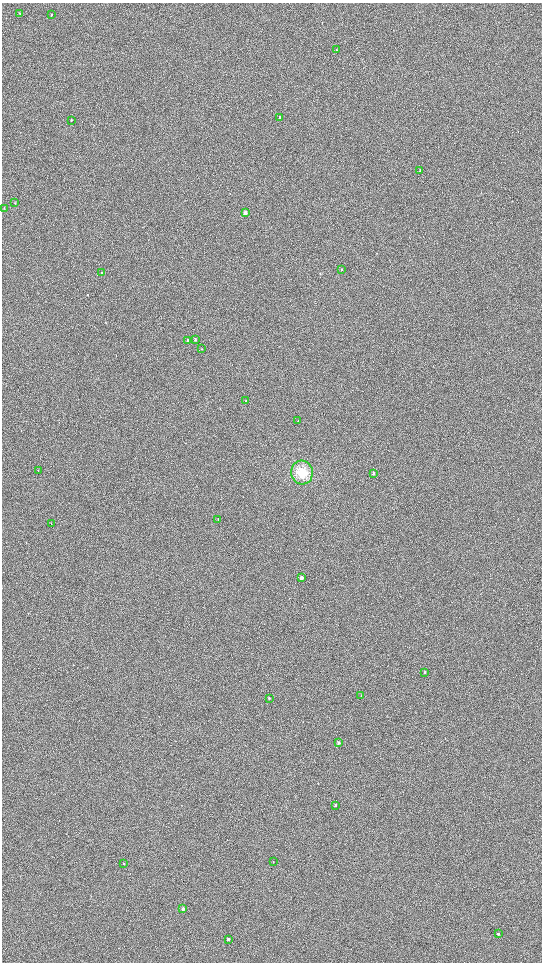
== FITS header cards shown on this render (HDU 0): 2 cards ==
NAXIS1  =                 1080 / length of data axis 1
NAXIS2  =                 1920 / length of data axis 2

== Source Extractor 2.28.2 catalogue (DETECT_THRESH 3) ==
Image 1080 x 1920 px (HDU 0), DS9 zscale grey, zoomed out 1/2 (1 PNG px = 2 x 2 image px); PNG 544 x 964 px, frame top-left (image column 1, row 1919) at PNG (2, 3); each listed source drawn as its Kron ellipse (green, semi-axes under 4 px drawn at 4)
Background 908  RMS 120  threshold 370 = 3 sigma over >= 5 px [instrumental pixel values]
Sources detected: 32; all 32 listed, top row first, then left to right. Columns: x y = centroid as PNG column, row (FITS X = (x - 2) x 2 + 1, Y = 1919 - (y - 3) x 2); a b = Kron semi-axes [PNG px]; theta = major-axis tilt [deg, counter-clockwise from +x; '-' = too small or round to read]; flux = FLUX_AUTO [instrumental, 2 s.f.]
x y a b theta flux
20 13 3 2 - 12000
52 14 2 2 - 16000
336 50 3 2 - 14000
280 117 3 2 - 14000
71 120 2 2 - 13000
420 171 3 2 - 28000
15 203 3 2 - 9800
4 208 3 2 - 11000
245 213 3 2 - 180000
341 269 2 2 - 9300
102 273 3 2 - 33000
195 339 3 2 - 26000
188 340 3 2 - 18000
202 349 2 2 - 8800
246 401 2 2 - 7200
298 421 3 1 - 7700
38 470 3 2 - 8600
302 472 12 11 - 410000
373 473 3 2 - 45000
218 519 3 2 - 7500
51 524 2 2 - 8500
302 578 3 2 - 170000
425 672 3 2 - 21000
361 696 2 2 - 10000
269 698 3 2 - 21000
339 743 2 2 - 50000
335 805 2 2 - 41000
273 861 2 1 - 7300
124 864 2 2 - 19000
183 909 2 2 - 110000
498 934 2 2 - 42000
228 939 2 2 - 60000